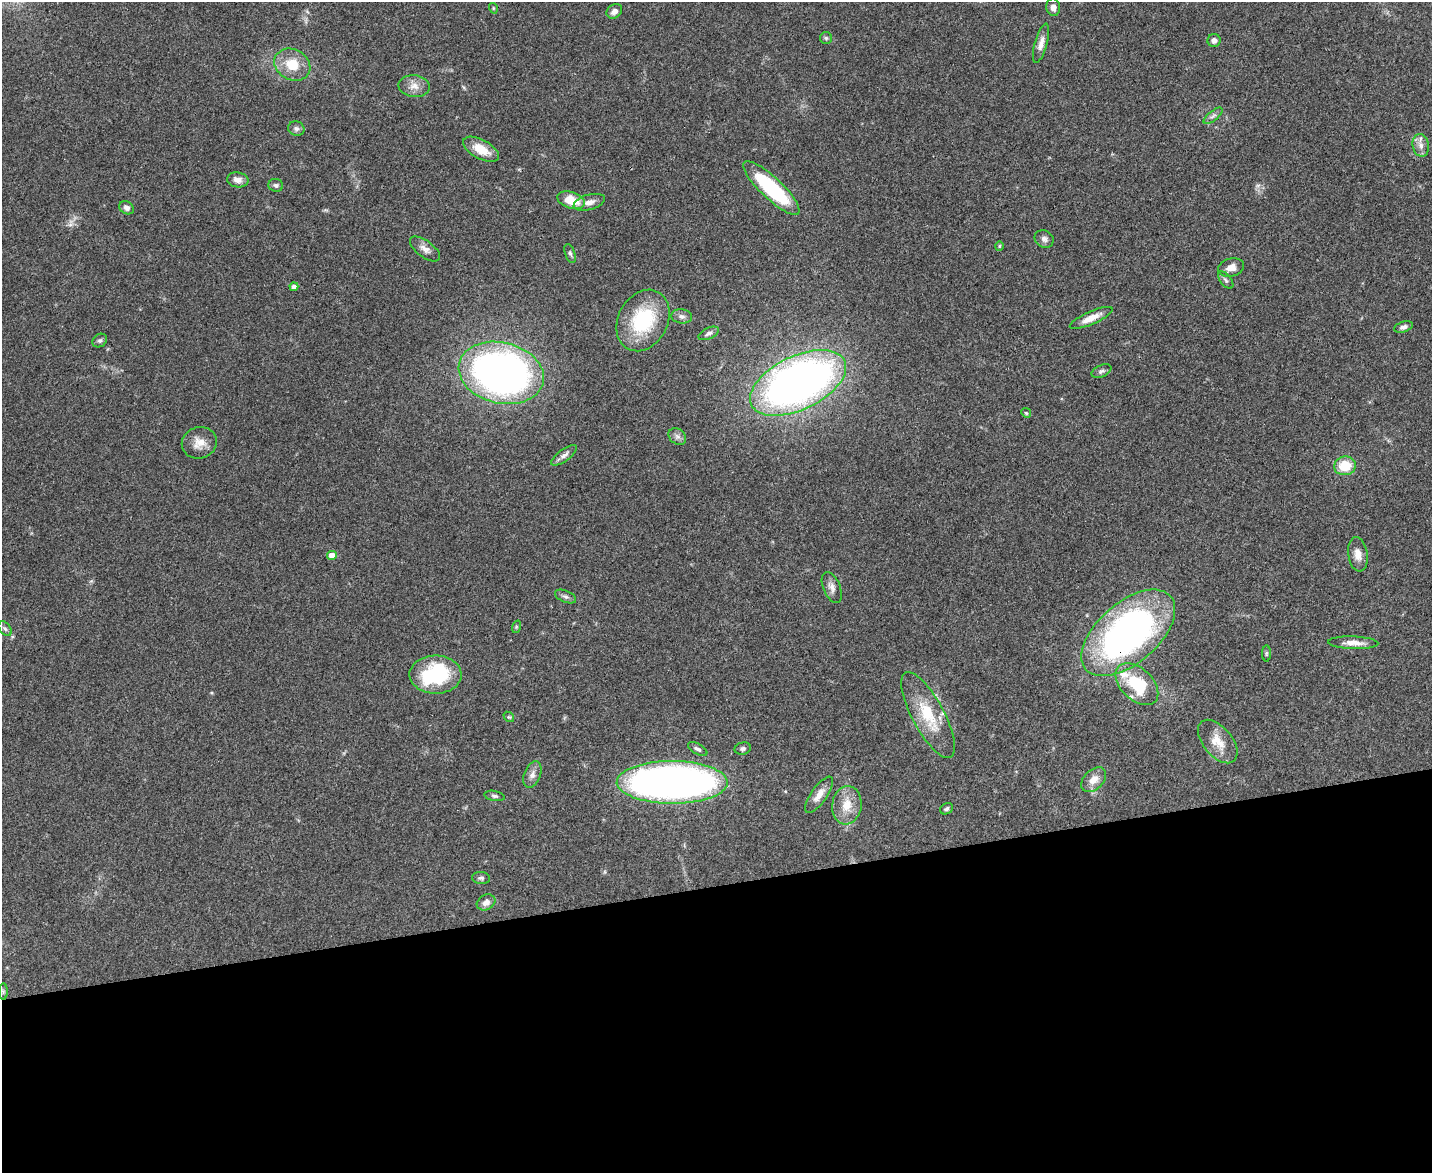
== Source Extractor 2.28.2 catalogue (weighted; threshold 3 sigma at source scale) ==
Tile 11 of 3 x 4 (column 2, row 4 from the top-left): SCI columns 1564-2993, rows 2-1172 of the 4665 x 4686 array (HDU 1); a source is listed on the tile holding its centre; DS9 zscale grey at full resolution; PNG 1434 x 1175 px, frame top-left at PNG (2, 2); each listed source drawn as its Kron ellipse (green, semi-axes under 4 px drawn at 4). Shown black and unused: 25% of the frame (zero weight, under 3 of 4 exposures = <1% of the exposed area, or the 3 px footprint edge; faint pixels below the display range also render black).
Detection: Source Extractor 2.28.2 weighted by HDU 2 'WHT'; one run over the whole footprint, this tile lists its part. Background 0.0555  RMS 0.0047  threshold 0.021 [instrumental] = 3 sigma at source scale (4.5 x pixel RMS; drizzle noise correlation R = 1.50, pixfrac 1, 0.05/0.05 arcsec/px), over >= 5 px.
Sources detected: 68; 1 too faint to see at this stretch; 1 inside a brighter object's white glare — neither listed nor drawn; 1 inside a brighter listed object's ellipse — not listed separately; the other 65 listed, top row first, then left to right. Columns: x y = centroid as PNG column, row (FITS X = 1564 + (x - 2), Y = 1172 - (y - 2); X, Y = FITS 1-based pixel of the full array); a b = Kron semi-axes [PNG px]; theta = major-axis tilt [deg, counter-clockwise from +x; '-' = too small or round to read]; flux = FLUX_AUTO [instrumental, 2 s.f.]
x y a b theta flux
1053 7 9 7 -83 2.4
493 8 5 3 - 0.43
614 11 8 6 34 2.4
826 38 6 6 - 0.84
1214 40 6 6 - 1.9
1041 43 20 6 74 3.1
292 65 19 15 -29 11
414 86 15 11 -5 4.2
1213 116 11 5 39 1.6
296 128 8 7 - 1.5
1421 145 11 8 -78 3
481 149 19 9 -29 8
238 180 11 7 -8 3
276 185 7 6 - 1.1
771 188 37 10 -44 41
571 200 14 8 -19 8.8
589 202 16 7 15 3.2
127 208 8 6 -33 1.7
1044 239 10 8 -33 1.8
999 246 4 4 - 0.52
425 249 17 8 -37 3
570 253 10 5 -72 1
1231 267 13 9 16 3.6
1226 280 10 5 -51 1.1
294 287 4 4 - 1.9
682 316 10 7 -6 1.9
1091 318 23 6 24 5.3
643 320 32 24 61 32
1403 327 10 5 17 1.4
709 333 11 5 24 1.5
100 341 8 6 34 1.1
1101 371 10 6 25 1.3
501 373 43 30 -13 270
798 383 52 27 26 300
1026 413 5 4 - 0.59
677 436 9 7 -37 1.7
199 443 17 15 19 6
564 455 15 6 36 2.1
1345 466 11 9 6 12
1358 554 17 9 -82 4.6
332 555 5 4 - 4.4
832 587 16 8 -67 2.9
566 596 11 5 -23 1.4
516 627 6 4 72 0.57
5 629 8 5 -53 1.3
1128 633 56 30 41 180
1353 643 25 6 -2 4.5
1266 654 8 4 90 0.65
436 675 26 19 -1 35
1137 684 25 16 -43 21
928 715 48 16 -62 19
509 717 6 4 -40 0.64
1218 742 25 14 -50 8.4
698 749 11 5 -28 1.4
743 749 8 6 14 1.1
532 774 14 8 68 2.7
1094 780 15 9 45 5
672 782 55 21 0 290
819 795 21 8 55 4.5
494 796 10 5 -10 1.1
847 805 19 14 83 8.1
946 809 7 5 28 1
481 878 9 6 -5 1.2
486 902 10 7 29 2.8
3 992 8 4 90 0.81
Overlapping masked pixels (flux is a lower limit): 1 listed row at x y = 1128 633